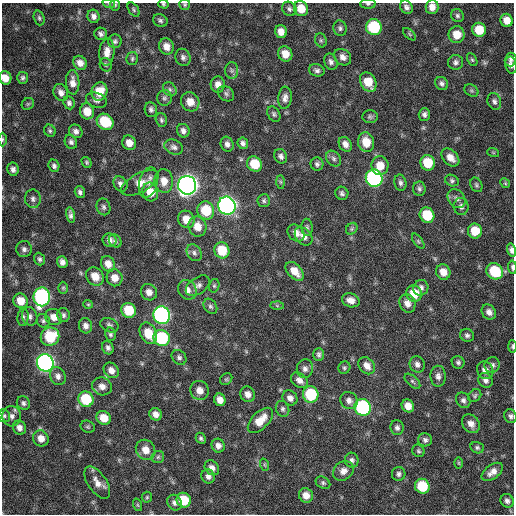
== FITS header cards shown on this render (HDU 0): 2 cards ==
NAXIS1  =                  512 / Axis length
NAXIS2  =                  512 / Axis length

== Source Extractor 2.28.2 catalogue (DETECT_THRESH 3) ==
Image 512 x 512 px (HDU 0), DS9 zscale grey, 1 PNG px = 1 image px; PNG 516 x 516 px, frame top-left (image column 1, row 512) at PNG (2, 3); each listed source drawn as its Kron ellipse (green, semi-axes under 4 px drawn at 4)
Background 365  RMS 20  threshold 61.5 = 3 sigma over >= 5 px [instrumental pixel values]
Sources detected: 230; all 230 listed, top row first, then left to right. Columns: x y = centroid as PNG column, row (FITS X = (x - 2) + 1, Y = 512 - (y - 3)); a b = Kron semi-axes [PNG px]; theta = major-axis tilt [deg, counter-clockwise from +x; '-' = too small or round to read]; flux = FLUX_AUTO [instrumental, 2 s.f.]
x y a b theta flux
109 4 6 4 -18 1.8e+03
163 4 5 4 - 1.7e+03
368 4 8 5 0 2.7e+03
115 5 6 5 - 2.1e+03
185 5 5 5 - 2.2e+03
406 7 7 6 - 4.9e+03
432 7 7 6 - 1.0e+04
289 9 8 6 -44 3.7e+03
301 9 8 7 - 2.1e+04
134 10 8 5 -56 2.5e+03
93 16 7 6 - 5.6e+03
457 16 7 6 - 3.1e+03
39 18 7 5 -71 3.0e+03
160 20 7 6 - 3.4e+03
507 20 6 6 - 1.5e+04
374 27 8 7 - 9.5e+04
340 28 8 6 -70 3.8e+03
479 30 7 7 - 2.9e+04
281 32 6 6 - 1.1e+04
101 34 6 6 - 4.1e+03
409 34 8 3 -43 1.8e+03
457 35 8 8 - 1.9e+04
321 40 7 5 -69 2.7e+03
115 41 7 6 - 3.4e+03
166 47 8 7 - 1.1e+04
107 52 13 7 85 1.2e+04
285 54 8 7 - 1.5e+04
183 57 9 7 -68 5.1e+03
343 57 9 7 -42 7.4e+03
132 58 6 5 - 2.7e+03
511 59 7 5 74 4.2e+03
472 60 7 4 -62 2.2e+03
331 62 8 6 -67 5.2e+03
456 62 7 7 - 4.7e+03
80 63 7 6 - 9.4e+03
106 65 7 6 - 3.1e+03
511 65 8 6 -78 5.7e+03
317 70 8 6 -18 4.2e+03
232 71 8 6 -89 4.3e+03
5 78 7 6 - 1.4e+04
23 78 6 5 - 3.3e+03
73 82 12 7 -87 1.0e+04
368 82 10 7 -60 2.4e+04
442 83 7 6 - 4.0e+03
218 84 8 7 - 8.6e+03
170 89 7 6 - 3.9e+03
99 91 9 8 - 2.7e+04
471 91 7 5 -34 2.7e+03
61 93 9 7 -62 7.0e+03
226 94 9 7 -41 3.8e+03
164 98 8 7 - 3.8e+03
285 98 11 6 85 7.0e+03
96 100 11 7 -18 5.2e+03
494 101 8 6 -69 4.3e+03
190 102 10 9 - 1.5e+04
69 103 7 5 -66 4.2e+03
28 104 7 5 43 2.3e+03
151 110 7 6 - 4.1e+03
87 111 8 7 - 2.0e+04
274 114 8 6 -57 3.1e+03
424 114 6 5 - 4.3e+03
370 117 7 6 - 3.1e+03
161 120 7 5 -75 3.4e+03
105 122 9 7 -40 5.2e+04
50 131 6 5 - 2.7e+03
76 131 7 6 - 5.4e+03
183 131 7 6 - 5.5e+03
3 139 7 3 89 1.9e+03
71 142 7 6 - 4.2e+03
366 142 10 8 -76 2.1e+04
129 143 7 6 - 1.1e+04
243 143 6 5 - 4.5e+03
227 144 8 6 -66 5.6e+03
345 144 8 6 -59 7.8e+03
174 147 10 7 -24 5.3e+03
493 152 6 4 -19 1.6e+03
281 156 7 6 - 4.6e+03
450 158 10 7 -44 1.2e+04
334 159 9 6 -47 4.2e+03
87 162 6 4 -56 2.2e+03
428 163 8 7 - 3.2e+04
254 164 8 7 - 3.2e+04
317 164 6 6 - 3.9e+03
54 166 6 5 - 3.6e+03
380 166 9 8 - 1.8e+04
13 169 7 5 -80 5.3e+03
374 178 9 8 - 3.2e+05
164 181 12 9 -82 1.4e+04
452 181 7 5 -24 3.0e+03
148 182 16 9 75 9.9e+03
281 182 7 4 -89 2.3e+03
140 183 20 9 27 1.6e+04
400 183 8 6 -79 3.8e+03
505 183 5 4 - 1.8e+03
120 184 8 6 -56 5.4e+03
187 185 9 9 - 1.2e+06
476 185 7 5 -63 2.7e+03
419 189 7 6 - 3.5e+03
80 192 6 5 - 3.8e+03
150 192 9 7 -75 2.3e+04
342 193 7 6 - 3.8e+03
33 199 9 8 - 5.2e+03
457 199 10 8 -53 5.9e+03
264 201 6 6 - 3.1e+03
227 206 9 8 - 6.7e+05
461 206 8 7 - 5.7e+03
103 207 8 6 -73 4.0e+03
206 210 9 8 - 4.7e+04
71 215 8 4 -78 4.2e+03
427 215 8 7 - 4.4e+04
186 219 9 8 - 1.6e+04
197 227 10 9 - 1.7e+04
307 227 8 5 -89 3.1e+03
352 229 6 5 - 2.4e+03
475 231 7 7 - 2.7e+04
296 233 9 7 -45 9.1e+03
304 236 10 7 -47 9.1e+03
109 240 7 6 - 6.3e+03
115 241 7 5 -50 3.3e+03
418 241 9 4 -55 2.2e+03
24 249 8 8 - 5.1e+03
222 250 8 7 - 3.8e+04
511 250 6 4 -75 5.2e+03
194 253 9 6 -54 4.5e+03
40 259 6 5 - 3.3e+03
62 262 6 5 - 6.2e+03
108 264 8 6 -65 1.2e+04
512 267 7 3 -84 3.0e+03
295 271 11 6 -48 1.7e+04
495 271 9 7 -44 6.2e+04
443 272 8 7 - 1.4e+04
95 276 10 8 -53 1.6e+04
115 278 8 8 - 1.4e+04
198 286 13 8 35 7.2e+03
214 286 7 5 76 2.5e+03
63 288 6 5 - 2.0e+03
421 288 8 7 - 5.4e+03
187 290 10 8 -56 8.5e+03
149 292 8 7 - 8.8e+03
414 293 8 7 - 2.9e+04
42 297 9 8 - 3.2e+05
351 300 9 6 -20 9.5e+03
21 301 7 7 - 2.0e+04
407 303 9 8 - 9.8e+03
88 304 5 4 - 1.6e+03
210 306 8 6 -55 3.4e+03
277 306 6 4 -2 2.0e+03
129 310 7 7 - 4.2e+04
489 312 8 6 -51 7.1e+03
63 315 7 6 - 3.7e+03
162 315 9 8 - 4.4e+05
30 316 9 7 -71 5.4e+03
23 317 9 5 83 3.6e+03
54 317 9 8 - 1.2e+04
43 321 7 6 - 3.3e+03
109 325 9 6 -24 4.2e+03
86 326 7 6 - 6.7e+03
148 333 11 8 -64 2.7e+04
111 334 7 5 -76 3.2e+03
467 335 7 6 - 3.9e+03
50 337 9 9 - 5.7e+04
162 338 8 8 - 9.9e+04
512 346 6 3 -88 2.2e+03
108 348 7 5 -66 4.2e+03
319 355 6 5 - 3.3e+03
179 357 8 6 -44 4.1e+03
458 362 6 6 - 3.3e+03
45 363 9 8 - 5.7e+05
417 364 8 7 - 5.7e+03
492 365 8 7 - 4.5e+03
367 366 9 7 -50 1.0e+04
344 368 6 5 - 2.5e+03
305 369 9 8 - 6.5e+03
111 370 8 7 - 9.5e+03
485 370 9 8 - 8.2e+03
58 376 9 7 -66 6.3e+03
438 376 10 7 -89 6.6e+03
226 379 6 5 - 2.3e+03
299 380 9 7 -38 8.1e+03
485 380 8 6 -49 5.5e+03
412 381 9 5 -43 2.8e+03
102 386 10 9 - 9.4e+03
200 390 10 9 - 1.2e+04
248 394 8 7 - 8.5e+03
311 394 8 7 - 7.2e+04
475 396 7 5 41 2.7e+03
290 398 8 7 - 7.3e+03
86 399 8 7 - 5.6e+04
220 400 6 5 - 1.0e+04
349 400 9 8 - 7.3e+03
463 400 8 6 -58 4.6e+03
23 403 7 6 - 4.0e+03
408 406 7 6 - 1.2e+04
363 407 8 8 - 2.1e+05
282 409 8 6 -68 3.9e+03
156 414 6 6 - 8.5e+03
4 416 6 5 - 2.7e+03
12 416 10 9 - 7.5e+03
510 416 7 6 - 4.1e+03
104 418 7 6 - 2.0e+04
260 420 16 8 45 2.2e+04
471 424 10 8 -52 9.9e+03
88 427 7 5 -22 2.3e+03
19 428 7 6 - 7.0e+03
397 428 7 6 - 4.4e+03
41 438 8 7 - 1.2e+04
201 438 6 4 -60 2.7e+03
425 440 7 6 - 4.2e+03
218 446 7 6 - 6.5e+03
477 448 7 5 -16 3.0e+03
146 450 10 9 - 1.5e+04
418 451 6 6 - 2.6e+03
158 457 6 6 - 2.9e+03
352 460 7 7 - 4.5e+03
459 463 6 4 -89 1.9e+03
265 465 6 4 -71 1.8e+03
212 468 8 6 -49 7.2e+03
343 471 11 9 35 9.3e+03
492 472 12 7 37 9.7e+03
399 474 7 6 - 4.0e+03
208 476 7 6 - 5.5e+03
97 482 18 9 -56 1.3e+04
323 483 8 5 -29 3.0e+03
422 486 7 7 - 5.4e+04
306 495 7 7 - 1.2e+04
147 497 5 5 - 2.0e+03
184 500 7 7 - 3.5e+04
507 501 7 6 - 4.6e+03
174 503 8 7 - 5.1e+03
138 505 6 4 -70 1.8e+03
At the frame edge (FLAGS 8, measured only in part): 11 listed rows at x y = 109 4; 163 4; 368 4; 115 5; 185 5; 432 7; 5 78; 3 139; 511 250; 512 267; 512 346